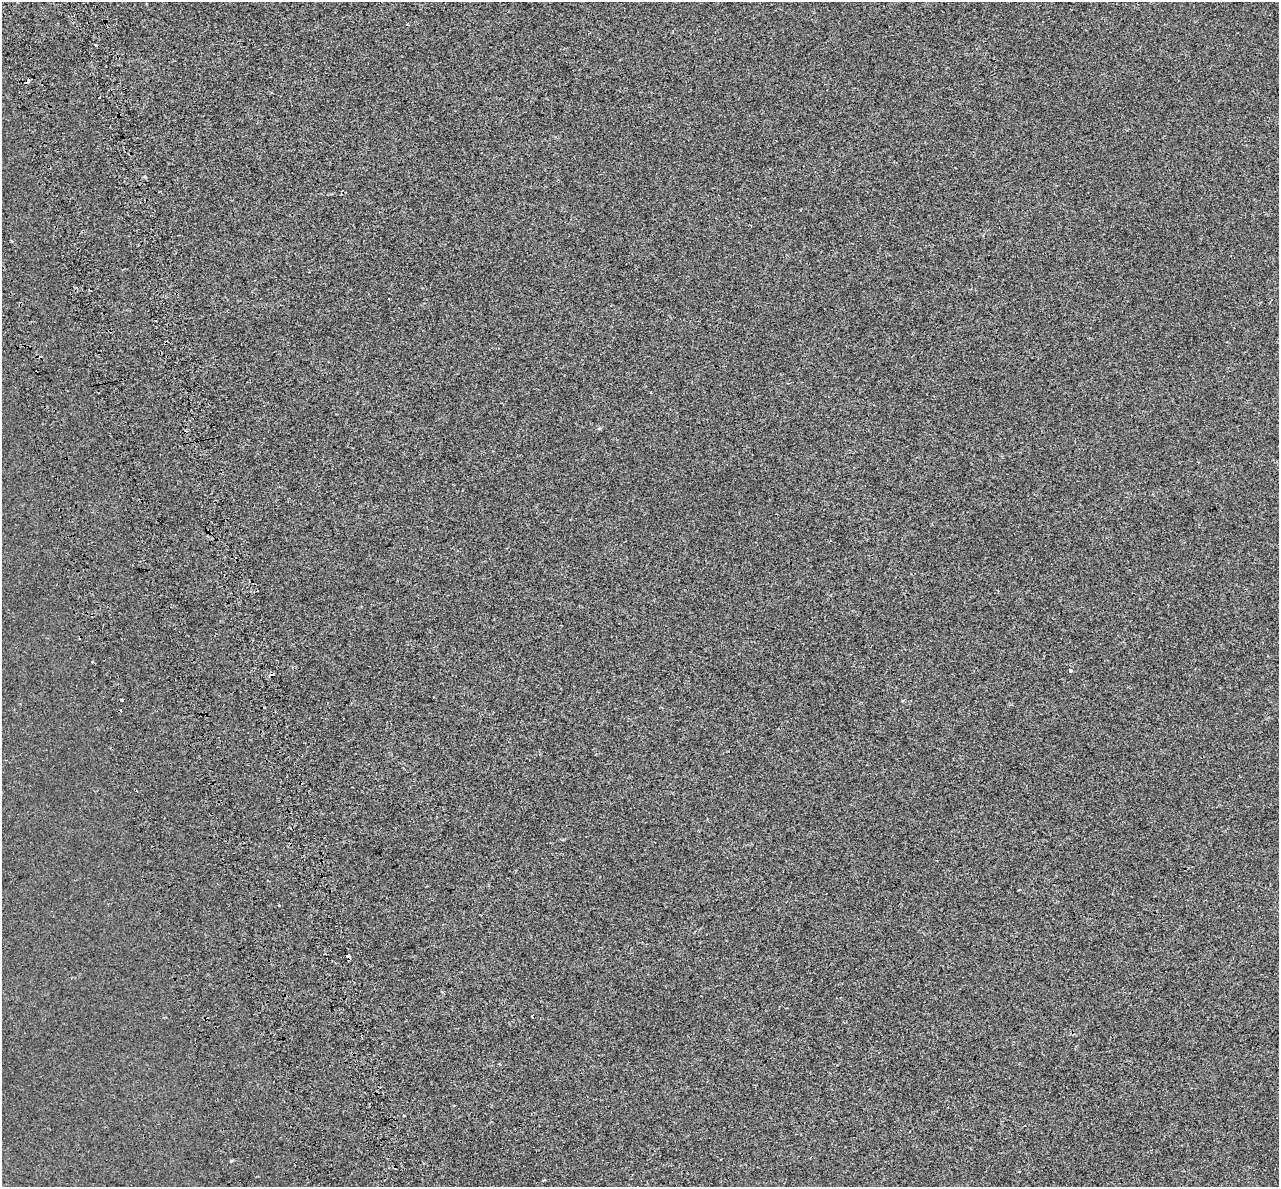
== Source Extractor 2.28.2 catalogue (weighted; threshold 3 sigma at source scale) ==
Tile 11 of 4 x 4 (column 3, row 3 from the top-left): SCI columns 2642-3918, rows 1329-2513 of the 5284 x 5072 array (HDU 1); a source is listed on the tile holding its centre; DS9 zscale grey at full resolution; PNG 1281 x 1189 px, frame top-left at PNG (2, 2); no overlay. Shown black and unused: <1% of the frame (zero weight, under 2 of 3 exposures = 7% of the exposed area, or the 3 px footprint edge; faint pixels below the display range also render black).
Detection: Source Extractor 2.28.2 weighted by HDU 2 'WHT'; one run over the whole footprint, this tile lists its part. Background -6.78e-05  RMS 0.0045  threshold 0.0202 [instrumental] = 3 sigma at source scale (4.5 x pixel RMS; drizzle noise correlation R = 1.50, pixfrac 1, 0.0396/0.0396 arcsec/px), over >= 5 px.
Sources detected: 13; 4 cosmic-ray / hot-pixel residue — not listed; the other 9 listed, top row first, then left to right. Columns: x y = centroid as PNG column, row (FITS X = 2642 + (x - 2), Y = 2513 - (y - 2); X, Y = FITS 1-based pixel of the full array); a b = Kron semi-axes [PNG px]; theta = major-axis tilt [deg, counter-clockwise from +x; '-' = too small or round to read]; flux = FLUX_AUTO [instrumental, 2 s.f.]
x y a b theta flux
96 45 3 3 - 3.8
27 81 5 3 - 1.5
144 177 5 2 - 0.58
92 661 3 2 - 0.57
1070 670 5 4 - 0.77
122 700 3 3 - 14
348 956 4 3 - 5.1
231 1161 3 3 - 2.2
544 1180 3 2 - 0.56
Overlapping masked pixels (flux is a lower limit): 2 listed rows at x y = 27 81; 348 956